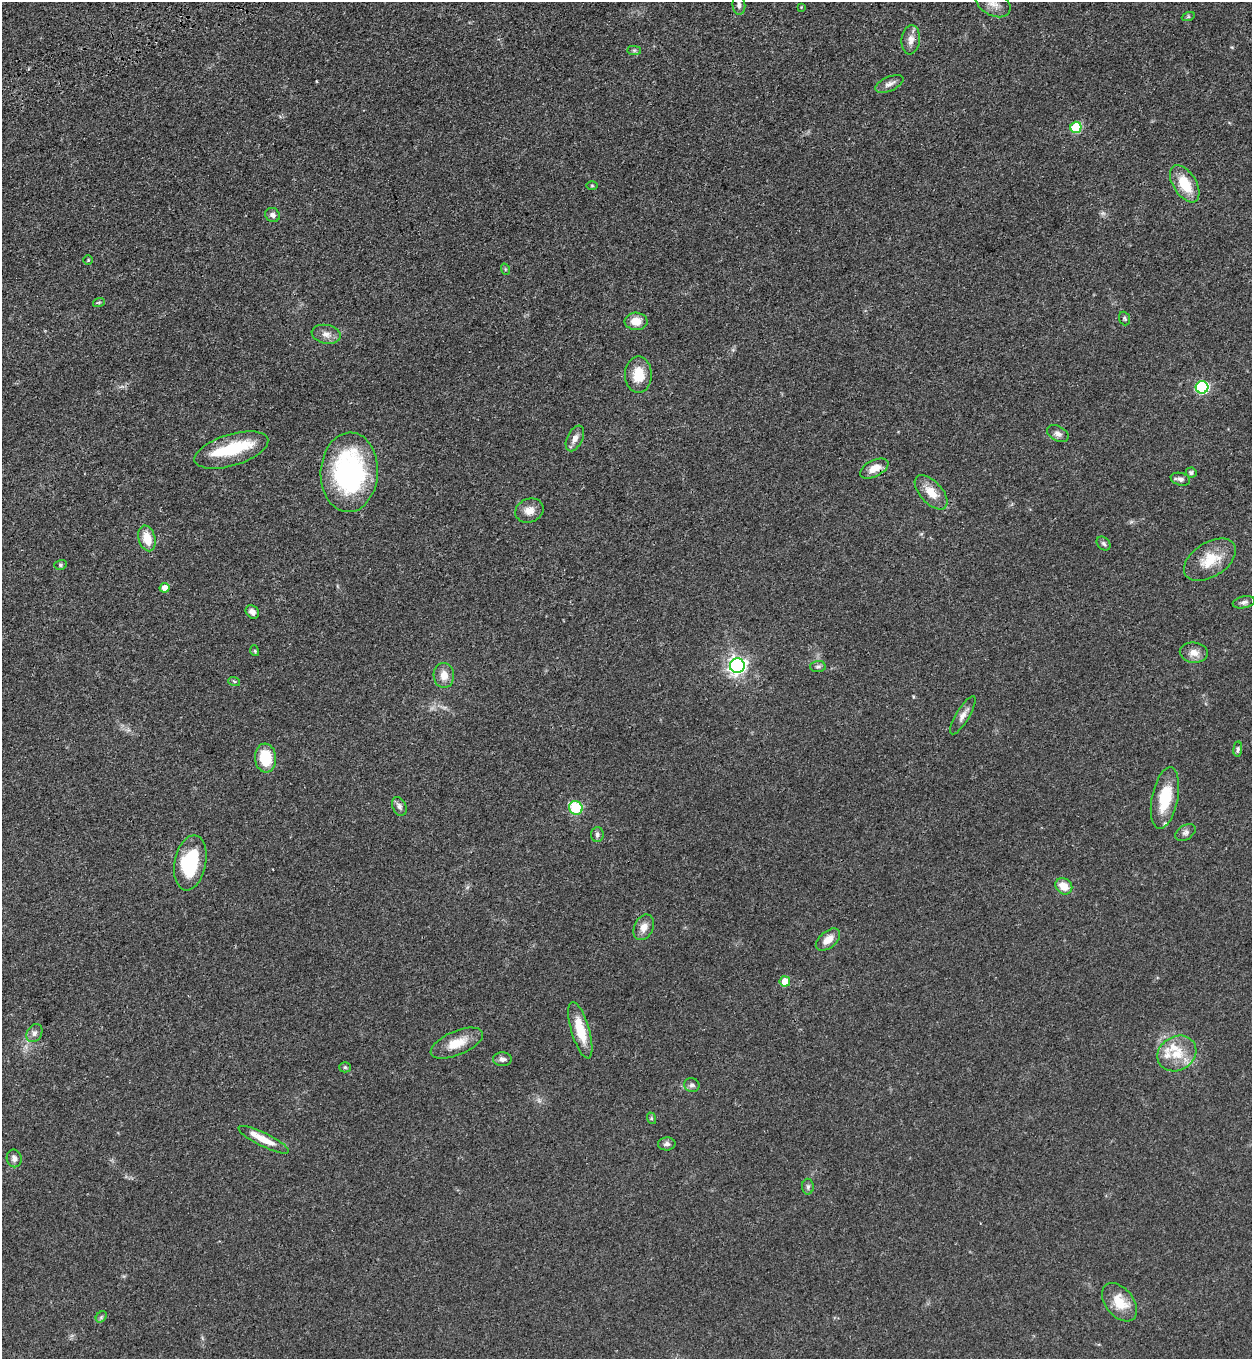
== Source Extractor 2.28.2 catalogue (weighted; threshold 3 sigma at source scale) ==
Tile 11 of 4 x 4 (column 3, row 3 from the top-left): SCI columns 2959-4208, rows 1544-2900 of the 5704 x 5798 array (HDU 1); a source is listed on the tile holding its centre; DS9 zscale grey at full resolution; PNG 1254 x 1361 px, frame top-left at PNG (2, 2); each listed source drawn as its Kron ellipse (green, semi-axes under 4 px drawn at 4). Shown black and unused: <1% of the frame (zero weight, under 3 of 4 exposures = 11% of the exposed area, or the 3 px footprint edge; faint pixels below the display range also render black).
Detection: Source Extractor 2.28.2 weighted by HDU 2 'WHT'; one run over the whole footprint, this tile lists its part. Background 0.0514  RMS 0.0041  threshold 0.0187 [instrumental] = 3 sigma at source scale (4.5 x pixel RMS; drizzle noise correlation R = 1.50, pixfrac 1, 0.05/0.05 arcsec/px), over >= 5 px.
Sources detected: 74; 2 inside a brighter object's white glare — neither listed nor drawn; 4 inside a brighter listed object's ellipse — not listed separately; the other 68 listed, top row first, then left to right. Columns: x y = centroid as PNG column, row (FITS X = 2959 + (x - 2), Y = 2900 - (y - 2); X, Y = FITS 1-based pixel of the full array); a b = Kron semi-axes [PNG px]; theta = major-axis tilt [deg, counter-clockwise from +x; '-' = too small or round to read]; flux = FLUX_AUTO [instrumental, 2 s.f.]
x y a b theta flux
993 3 19 12 -30 4.5
739 5 10 6 -85 1.6
801 7 4 4 - 0.3
1188 17 7 4 19 0.56
911 40 15 9 84 3.1
634 50 7 4 0 0.82
889 84 15 7 24 2.2
1076 127 5 5 - 23
1185 184 21 11 -58 11
592 185 5 3 - 0.38
272 215 7 6 - 1.4
88 260 4 4 - 0.42
505 269 6 3 -73 0.42
99 302 6 4 19 0.53
1124 318 7 5 -70 0.69
636 321 11 8 -2 4.7
326 334 14 9 -11 2.7
638 375 18 13 90 8.7
1202 387 6 6 - 43
1058 434 11 7 -27 2
575 438 14 7 63 2.3
231 450 38 15 17 17
874 468 15 8 27 4.6
349 472 40 28 87 70
1191 472 5 5 - 0.82
1180 479 10 6 -14 1.3
931 492 21 11 -47 6.2
529 510 14 11 22 3.8
147 538 13 8 -74 7.2
1104 544 8 6 -45 0.94
1210 560 29 17 32 11
60 565 6 5 - 0.68
165 588 5 4 - 3.4
1244 602 11 6 12 1.2
252 612 7 6 - 1.9
255 651 5 3 - 0.44
1194 653 14 10 -5 3.6
737 666 7 7 - 150
818 666 8 5 2 0.98
444 675 12 10 -88 4
234 681 6 3 -19 0.44
963 715 22 6 59 2.7
1238 749 8 4 84 0.82
265 758 14 10 -84 13
1165 798 31 13 79 14
399 806 10 6 -68 1.4
576 808 7 6 - 19
1185 832 11 7 33 1.5
597 835 7 6 - 0.95
190 863 28 15 79 26
1064 886 9 7 -40 5.6
644 927 13 9 65 3.3
828 940 14 8 40 4
785 981 5 5 - 6.2
580 1030 29 9 -74 11
34 1033 9 7 58 1.7
457 1043 28 12 23 7.8
1177 1053 20 17 30 9.5
502 1059 9 7 -4 1.5
345 1067 5 5 - 0.59
692 1085 7 7 - 1.4
651 1118 6 4 -73 0.49
264 1140 28 6 -26 6.3
667 1144 9 6 2 1.3
14 1158 9 7 -79 1.7
808 1187 8 6 90 0.94
1120 1302 22 14 -51 8.8
101 1317 6 4 47 0.68
Overlapping masked pixels (flux is a lower limit): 1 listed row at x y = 874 468
Isophote crosses this tile's border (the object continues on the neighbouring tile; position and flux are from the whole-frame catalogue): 2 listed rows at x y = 993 3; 739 5